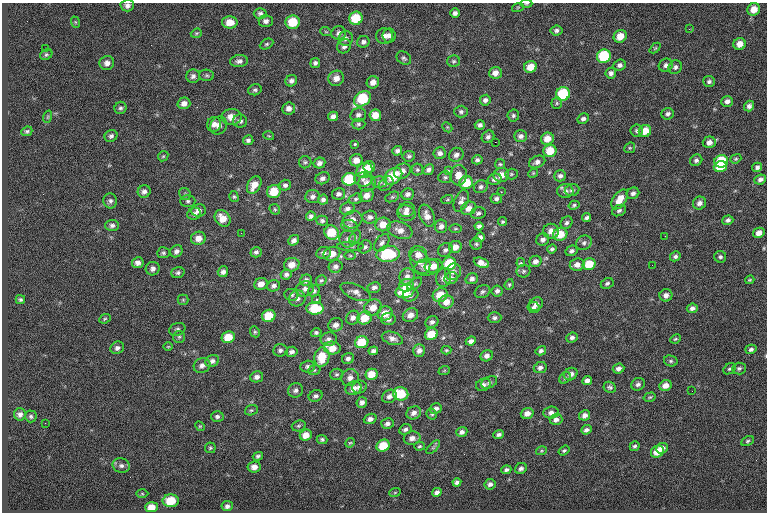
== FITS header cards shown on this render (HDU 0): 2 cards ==
NAXIS1  =                  765
NAXIS2  =                  510

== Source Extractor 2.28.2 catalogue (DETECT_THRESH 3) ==
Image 765 x 510 px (HDU 0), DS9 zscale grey, 1 PNG px = 1 image px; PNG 769 x 514 px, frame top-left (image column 1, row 510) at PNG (2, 3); each listed source drawn as its Kron ellipse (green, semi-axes under 4 px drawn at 4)
Background -0.743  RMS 9.3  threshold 27.8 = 3 sigma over >= 5 px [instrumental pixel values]
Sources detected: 371; all 371 listed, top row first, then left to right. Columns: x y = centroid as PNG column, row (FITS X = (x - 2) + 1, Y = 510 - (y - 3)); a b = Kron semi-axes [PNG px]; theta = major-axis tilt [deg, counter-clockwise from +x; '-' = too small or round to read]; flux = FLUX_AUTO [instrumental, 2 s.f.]
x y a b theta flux
526 3 6 3 1 730
127 6 7 6 - 2200
518 7 6 3 19 600
754 9 6 6 - 6700
260 13 6 5 - 1700
455 13 5 4 - 1900
356 18 7 6 - 16000
266 21 7 6 - 2200
75 22 6 3 -71 690
230 22 7 6 - 6200
293 22 7 7 - 16000
689 29 4 3 - 480
556 30 6 5 - 1600
326 32 6 3 -19 660
196 33 6 4 20 840
339 33 7 7 - 2400
384 36 8 8 - 3200
389 36 7 6 - 2400
620 36 7 6 - 7200
346 38 7 7 - 2200
363 42 6 5 - 1900
267 44 7 5 26 1100
740 44 6 6 - 5100
344 46 7 6 - 2200
45 48 3 2 - 500
655 48 6 4 44 760
46 55 6 5 - 1100
604 56 7 6 - 32000
404 58 8 6 -35 1400
239 61 9 6 7 2300
453 61 6 5 - 1200
107 63 7 7 - 3000
315 63 5 5 - 1500
620 65 6 5 - 1900
666 65 7 6 - 2000
530 67 6 5 - 7900
675 67 7 6 - 1800
495 73 6 6 - 3900
611 73 5 5 - 2000
207 75 7 5 -3 1200
193 76 7 6 - 2000
336 78 8 7 - 4300
291 81 6 5 - 2000
709 81 6 5 - 1500
373 82 6 6 - 3600
255 90 6 5 - 1300
563 94 7 6 - 32000
362 99 9 6 36 29000
485 100 5 5 - 1800
727 101 6 5 - 2500
184 103 6 5 - 3100
557 103 6 5 - 990
749 106 5 5 - 1900
120 108 6 6 - 1300
289 108 6 6 - 3000
461 112 7 6 - 1500
668 114 6 5 - 1800
358 115 8 6 20 2100
375 115 6 6 - 6700
333 116 5 4 - 2400
513 116 6 5 - 1300
47 117 6 4 70 790
231 117 10 8 2 6500
583 119 6 5 - 1700
240 121 7 6 - 1900
214 124 7 7 - 3100
358 124 7 5 0 1300
219 125 9 8 - 3600
480 125 5 4 - 1800
447 127 6 4 -45 770
27 131 6 4 23 1100
637 131 6 6 - 1400
645 131 6 6 - 8300
111 136 6 5 - 1600
269 136 5 3 - 600
521 136 6 5 - 2300
488 137 7 5 43 1800
547 139 6 6 - 6400
248 140 5 5 - 1600
495 142 2 2 - 3600
709 142 6 6 - 3500
355 144 3 3 - 1300
630 148 6 5 - 880
397 151 5 4 - 1700
550 151 6 6 - 12000
440 153 6 6 - 2200
456 155 8 6 35 2500
163 156 6 4 43 870
409 156 6 5 - 1200
736 159 6 4 21 870
356 160 6 6 - 4500
477 160 5 4 - 1400
696 160 6 5 - 1700
721 161 7 6 - 28000
305 162 6 6 - 1200
537 162 8 5 25 2400
319 163 6 5 - 2200
500 164 5 5 - 910
369 167 6 5 - 5000
720 167 6 5 - 19000
757 167 5 4 - 1700
417 170 6 6 - 1100
428 170 6 5 - 2000
364 171 8 7 - 13000
402 171 9 7 31 3800
448 171 4 3 - 620
533 173 5 4 - 700
511 174 6 5 - 890
458 175 10 8 85 5800
501 175 8 7 - 5500
393 176 10 7 38 17000
560 176 6 5 - 1900
445 177 7 6 - 1200
323 178 7 5 24 2100
349 179 7 6 - 24000
363 179 8 7 - 2300
495 179 7 5 15 2500
760 179 6 5 - 2200
379 182 7 6 - 1700
367 183 9 8 - 3400
386 183 8 6 44 2000
466 183 7 6 - 13000
254 185 9 6 58 6900
285 185 5 5 - 1600
481 187 7 6 - 1800
572 190 7 6 - 1800
144 191 6 6 - 2300
565 191 8 7 - 2400
274 192 7 6 - 13000
501 192 3 2 - 630
633 193 6 5 - 1900
185 194 6 5 - 1200
338 194 7 5 11 2100
408 194 6 5 - 2100
367 195 7 6 - 4100
234 197 6 4 -74 950
313 197 7 6 - 2000
392 197 7 4 25 1100
355 199 7 5 16 1300
496 199 6 5 - 1700
620 199 11 6 56 8500
323 200 5 5 - 1800
447 200 6 4 19 840
110 201 7 7 - 1800
188 201 7 6 - 1500
461 201 11 6 66 2300
699 203 7 6 - 2600
574 205 5 4 - 970
469 208 8 6 26 4100
275 209 6 4 -46 910
347 209 7 6 - 2300
198 210 7 6 - 2800
407 210 8 7 - 2600
619 210 7 5 26 1500
406 213 9 7 -14 3200
478 213 7 6 - 1500
194 214 7 6 - 1900
311 216 5 4 - 1700
427 216 11 7 -68 4200
370 217 7 6 - 2300
223 218 9 7 -51 6800
587 218 4 3 - 1300
352 220 10 8 26 4200
728 220 5 4 - 1800
322 221 6 5 - 1400
503 222 4 4 - 830
567 223 6 5 - 1600
383 224 8 7 - 7500
112 225 7 5 1 2100
350 226 8 6 -16 1600
441 226 7 6 - 2600
479 226 4 4 - 1800
455 229 6 3 0 690
400 230 13 8 -20 4900
551 231 8 7 - 4400
241 233 3 2 - 630
332 233 7 6 - 16000
759 233 6 5 - 4700
560 234 7 6 - 12000
665 236 3 2 - 620
355 237 7 5 63 1300
480 237 5 4 - 2300
198 238 7 6 - 4900
348 239 8 8 - 2800
294 240 6 5 - 2100
543 240 6 6 - 2200
382 243 10 6 53 2100
584 243 8 7 - 2000
476 244 6 5 - 1100
350 246 13 4 0 1600
365 247 7 6 - 1600
455 247 6 6 - 4400
552 249 5 4 - 1200
445 250 7 6 - 1800
176 251 6 5 - 2100
572 251 6 5 - 1700
256 252 5 5 - 1700
163 253 6 5 - 1200
323 253 7 6 - 2400
332 254 8 6 22 6600
388 254 11 8 6 29000
418 255 9 8 - 4600
350 256 6 4 -1 860
675 256 5 4 - 1400
720 257 6 6 - 1400
535 261 6 5 - 2700
420 262 12 9 -60 4800
138 263 5 5 - 2600
481 263 8 4 -21 4500
521 263 4 3 - 1800
449 264 7 6 - 22000
589 264 6 5 - 14000
292 265 8 6 15 5500
577 265 7 6 - 3800
652 265 2 2 - 520
336 266 7 6 - 2300
434 266 9 7 17 6100
427 267 12 8 10 4500
153 269 7 6 - 2400
523 271 7 6 - 1400
223 272 5 5 - 2100
453 272 8 7 - 2700
178 273 6 5 - 1400
286 274 6 5 - 1800
407 276 8 7 - 3100
444 278 9 7 79 3200
451 278 7 5 27 2200
472 279 6 5 - 2000
306 280 6 5 - 2000
321 280 6 5 - 990
750 280 4 3 - 660
607 283 7 5 27 1400
261 284 7 6 - 4300
415 284 8 4 37 1100
509 284 6 4 70 880
406 285 7 6 - 8400
274 286 6 5 - 2000
374 287 6 5 - 1900
305 289 9 7 22 2700
314 291 6 5 - 1500
497 291 5 5 - 1700
356 292 16 7 -23 3500
405 292 9 6 11 15000
482 292 8 6 26 1500
291 295 7 6 - 1500
410 295 8 6 20 2200
440 295 8 6 28 11000
666 295 6 6 - 2900
297 298 8 7 - 2800
316 299 5 4 - 970
20 300 5 4 - 1100
183 300 5 5 - 830
446 302 7 6 - 5700
536 304 7 6 - 2500
533 307 6 5 - 1800
315 308 8 6 2 18000
373 308 9 8 - 5900
692 308 5 4 - 2100
385 313 7 7 - 7100
410 315 8 6 31 4600
269 316 7 6 - 13000
353 318 7 6 - 2400
365 318 7 6 - 11000
495 318 7 5 1 1600
105 319 6 4 23 870
388 319 7 6 - 2600
432 322 7 5 32 2000
336 325 7 6 - 3300
177 329 8 6 19 1600
255 332 6 4 -64 1000
316 333 5 4 - 1400
431 334 6 5 - 12000
179 337 6 6 - 1100
228 337 7 5 23 10000
392 338 11 6 -18 2900
572 338 6 5 - 1800
329 339 8 7 - 2400
675 339 5 3 - 810
471 341 5 4 - 2200
362 342 7 6 - 14000
168 347 4 3 - 550
117 348 7 6 - 2000
332 348 8 6 -4 7900
751 349 6 4 16 1700
280 350 7 6 - 1900
446 350 5 4 - 900
373 351 5 4 - 1800
419 351 6 6 - 2700
541 351 5 4 - 1500
292 352 6 5 - 2100
487 356 6 5 - 2600
322 357 10 7 79 15000
348 359 6 5 - 1800
212 361 7 6 - 2200
671 361 7 5 -14 1300
202 366 8 7 - 2700
308 366 7 6 - 1800
540 368 6 5 - 2100
739 368 7 6 - 1400
618 369 6 5 - 2300
730 369 7 5 35 1200
314 370 6 5 - 990
444 371 6 3 19 610
336 374 6 5 - 1100
372 374 6 5 - 7800
571 374 7 6 - 3400
257 377 6 5 - 2400
350 378 9 8 - 3200
565 378 6 5 - 1000
587 381 5 4 - 2700
489 382 8 5 26 1700
638 384 7 6 - 2000
483 385 7 6 - 2100
666 385 6 5 - 4700
359 387 7 6 - 2400
610 387 6 5 - 1400
353 388 8 6 17 4000
296 390 7 7 - 2100
692 391 2 2 - 370
401 394 7 6 - 20000
315 396 7 5 23 1800
389 396 8 6 32 2500
650 397 6 4 17 850
362 402 6 5 - 2400
436 408 6 5 - 1900
251 410 6 5 - 1100
414 413 7 6 - 2800
527 413 6 5 - 4100
551 413 7 6 - 2400
20 414 6 6 - 2200
432 414 5 4 - 870
585 415 6 5 - 2900
31 416 6 6 - 1200
217 416 6 5 - 1600
370 419 6 5 - 2300
556 419 6 5 - 2700
45 423 2 2 - 310
387 423 6 5 - 1900
200 426 5 4 - 700
299 426 7 5 20 1100
405 429 6 5 - 1600
586 430 5 4 - 2000
462 432 6 5 - 2100
306 435 6 5 - 5700
499 435 5 4 - 1700
412 438 8 6 12 3500
322 439 5 4 - 1200
748 441 7 4 28 1000
350 443 5 4 - 680
383 446 7 5 29 15000
419 446 5 4 - 910
635 446 5 4 - 1100
433 447 9 3 45 970
210 448 5 5 - 870
662 448 6 5 - 3600
564 450 6 4 36 950
541 451 5 3 - 640
657 452 7 5 38 8700
258 456 5 4 - 1200
121 466 9 7 -14 2200
254 467 6 5 - 3400
521 468 6 5 - 1800
506 470 5 4 - 1500
457 482 4 4 - 1800
490 484 6 5 - 2000
395 492 6 3 20 590
437 492 5 4 - 2000
142 494 6 4 -1 720
171 501 8 6 1 18000
227 506 5 5 - 1900
151 507 6 5 - 6600
At the frame edge (FLAGS 8, measured only in part): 3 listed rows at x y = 526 3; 127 6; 751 349